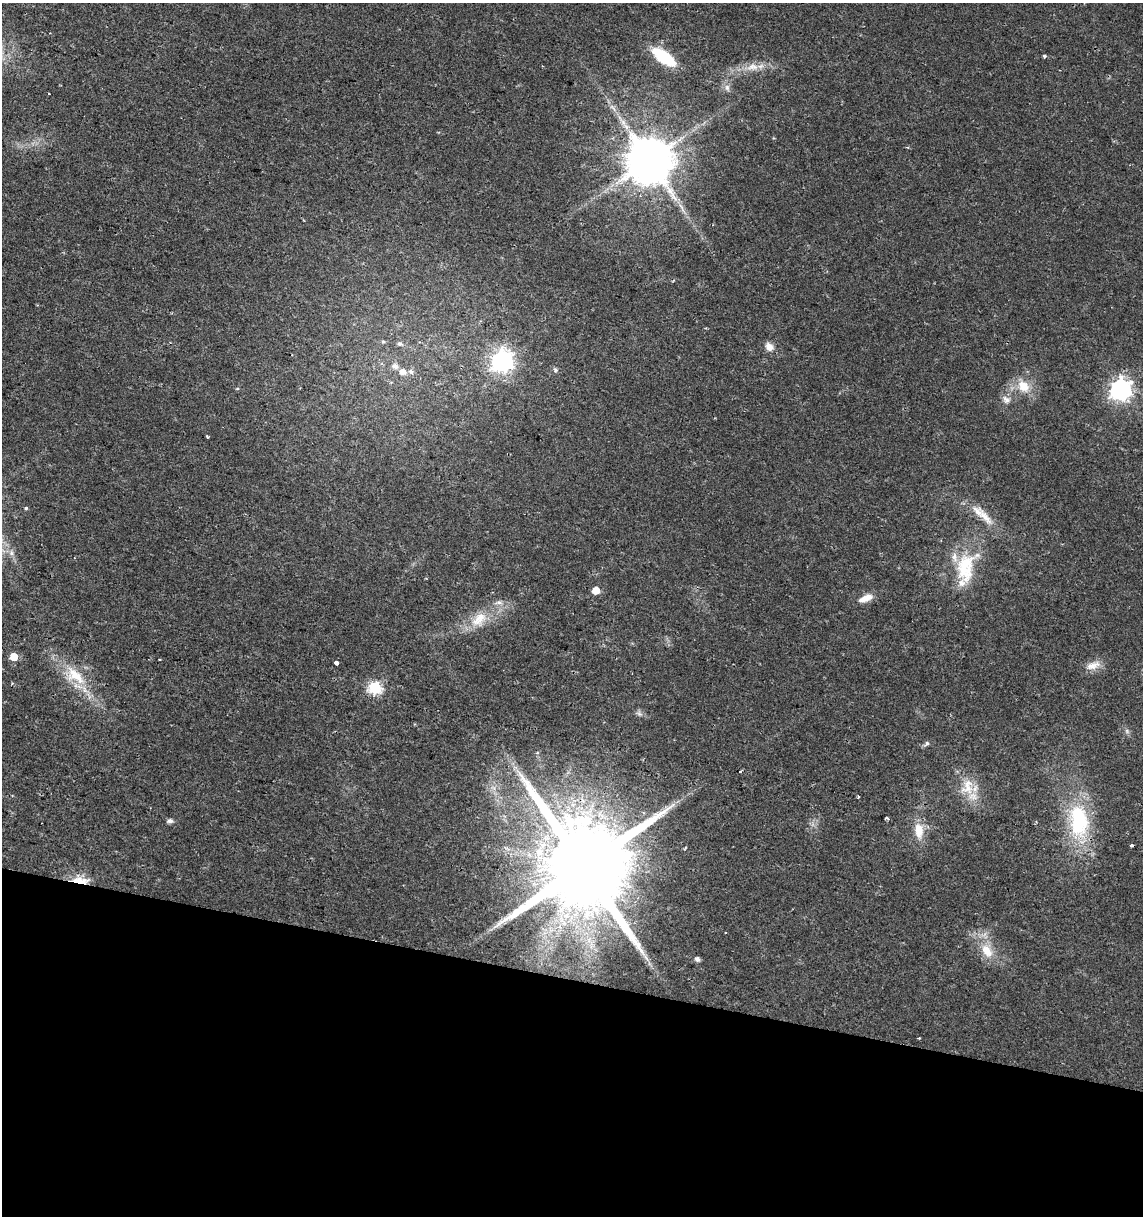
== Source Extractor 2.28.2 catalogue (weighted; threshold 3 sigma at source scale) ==
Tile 15 of 4 x 4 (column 3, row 4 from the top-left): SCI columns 2567-3707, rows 1-1214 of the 5073 x 4864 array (HDU 1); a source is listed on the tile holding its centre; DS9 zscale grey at full resolution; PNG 1145 x 1218 px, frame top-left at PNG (2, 3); no overlay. Shown black and unused: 20% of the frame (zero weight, under 2 of 3 exposures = <1% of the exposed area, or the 3 px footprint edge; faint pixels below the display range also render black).
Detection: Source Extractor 2.28.2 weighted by HDU 2 'WHT'; one run over the whole footprint, this tile lists its part. Background 0.0204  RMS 0.0027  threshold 0.0122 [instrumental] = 3 sigma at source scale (4.5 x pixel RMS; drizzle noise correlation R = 1.50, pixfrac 1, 0.0396/0.0396 arcsec/px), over >= 5 px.
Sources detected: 55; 1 long thin detection or spike segment (spike, bleed or trail) — not listed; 3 inside a brighter listed object's ellipse — not listed separately; the other 51 listed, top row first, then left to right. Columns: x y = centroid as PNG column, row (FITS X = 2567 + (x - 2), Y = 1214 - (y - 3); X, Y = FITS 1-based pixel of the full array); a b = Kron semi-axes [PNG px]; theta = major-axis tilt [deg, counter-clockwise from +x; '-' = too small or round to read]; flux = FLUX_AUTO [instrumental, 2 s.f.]
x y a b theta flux
1044 56 4 4 - 0.52
664 57 22 10 -36 16
752 67 19 11 10 3.6
727 88 10 7 -79 1.3
48 94 3 3 - 2.2
613 108 15 5 -48 1.4
649 160 12 12 - 1400
383 342 5 5 - 0.38
400 344 7 6 - 0.72
769 347 12 9 -54 2
502 361 8 8 - 160
395 366 9 7 -16 1.3
555 370 6 5 - 0.52
402 372 8 7 - 1.8
411 372 7 7 - 0.92
1023 386 19 14 -45 5.3
237 389 5 3 - 0.23
1121 390 8 8 - 150
1006 399 12 7 -32 1.4
207 437 3 2 - 0.3
26 508 5 4 - 0.38
985 516 34 9 -51 4.4
965 568 47 27 76 16
596 591 5 5 - 3.8
866 598 18 8 23 2.8
479 619 26 16 44 6.9
14 657 6 5 - 4.7
336 663 4 4 - 1.1
1093 665 22 10 18 2.9
75 675 35 16 -41 10
375 688 6 6 - 34
639 714 8 6 -43 0.8
1127 731 8 4 -54 0.62
927 744 9 6 42 0.72
537 753 5 3 - 0.31
740 772 3 2 - 0.32
967 787 26 18 75 6.9
493 788 8 5 -45 1.1
858 797 3 3 - 0.55
887 818 4 3 - 0.38
1079 820 47 27 -83 24
170 821 6 5 - 1.1
919 831 21 11 -87 4.8
1131 846 3 3 - 2.6
685 848 4 3 - 0.31
583 866 26 22 -16 7200
80 880 23 10 -9 4.8
725 933 2 2 - 0.31
987 951 23 14 -59 5.8
646 958 10 4 -55 0.99
697 959 6 5 - 0.86
Overlapping masked pixels (flux is a lower limit): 2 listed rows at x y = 583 866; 80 880